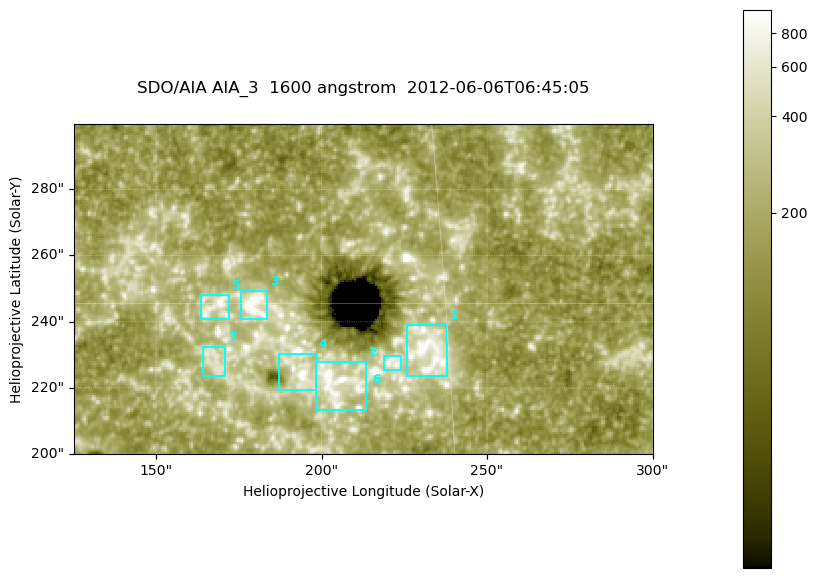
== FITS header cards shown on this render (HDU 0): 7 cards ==
TELESCOP= 'SDO/AIA '
INSTRUME= 'AIA_3   '
WAVELNTH=                 1600
WAVEUNIT= 'angstrom'
DATE-OBS= '2012-06-06T06:45:05.12'
CTYPE1  = 'HPLN-TAN'
CTYPE2  = 'HPLT-TAN'

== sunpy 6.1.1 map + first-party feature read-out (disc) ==
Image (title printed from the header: SDO/AIA AIA_3  1600 angstrom  2012-06-06T06:45:05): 287 x 164 px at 0.609 arcsec/px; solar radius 946 arcsec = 1552 px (partial field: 0.6% of the solar disc is inside the frame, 100% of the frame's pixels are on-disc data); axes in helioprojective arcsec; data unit not stated in the header (colour bar unlabelled)
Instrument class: DISC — disc imager (sunpy class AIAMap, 1600 A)
Bright regions (active regions / flare kernels): reference = the on-disc median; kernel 3 px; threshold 5 sigma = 326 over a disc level ~183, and >= 1.15x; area >= 47 px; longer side >= 3 px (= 1.8 arcsec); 7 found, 7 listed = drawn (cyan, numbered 1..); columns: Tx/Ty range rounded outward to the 2 arcsec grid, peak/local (2 s.f.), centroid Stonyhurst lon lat
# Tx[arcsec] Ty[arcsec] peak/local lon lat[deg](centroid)
1 224..238 224..240 7 +15 +14
2 198..214 212..228 7.7 +13 +13
3 176..184 240..250 8.9 +11 +15
4 186..198 218..232 5.9 +12 +14
5 162..172 240..248 5.9 +11 +15
6 218..224 224..230 4.4 +14 +14
7 164..172 222..232 3.3 +10 +14